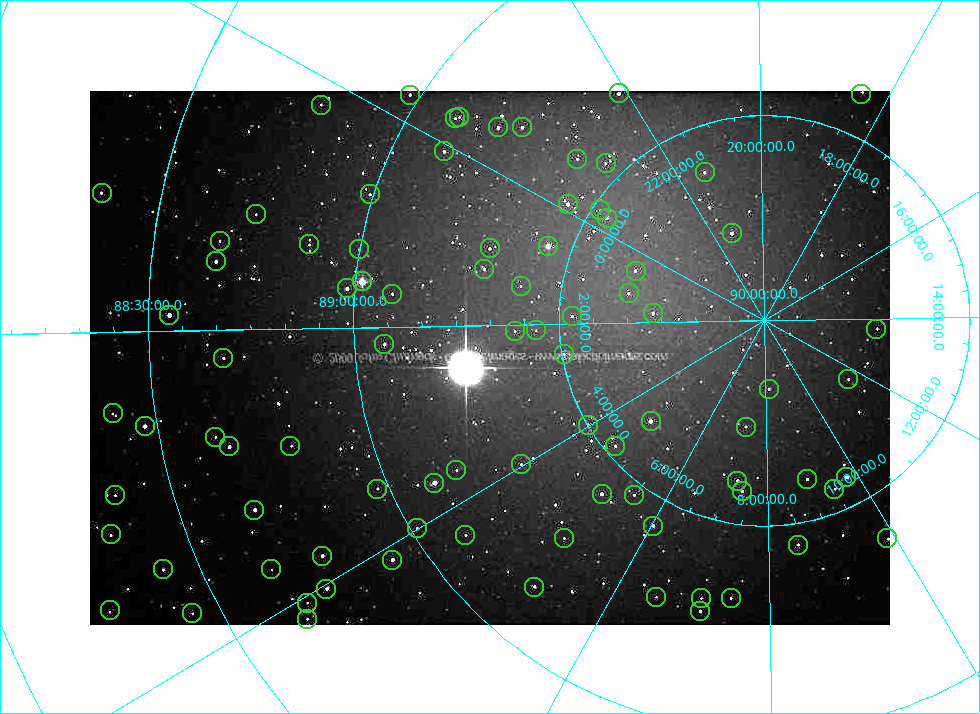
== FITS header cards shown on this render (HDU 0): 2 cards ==
NAXIS1  =                  800
NAXIS2  =                  534

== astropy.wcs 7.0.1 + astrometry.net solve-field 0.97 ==
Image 800 x 534 px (HDU 0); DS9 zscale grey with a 90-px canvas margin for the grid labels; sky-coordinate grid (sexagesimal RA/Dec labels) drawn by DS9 from the SOLVED WCS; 86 Tycho-2 reference stars matched to detected sources circled (green)
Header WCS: RA---TAN-SIP/DEC--TAN-SIP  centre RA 02:26:53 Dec +89:20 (36.72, +89.33 deg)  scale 8.77 arcsec/px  FOV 116.9' x 78.1'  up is -82 deg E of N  parity flipped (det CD > 0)
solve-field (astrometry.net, Tycho-2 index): VERIFIED the header's WCS against the Tycho-2 star catalogue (verified at 5 index scales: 12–86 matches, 0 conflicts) and refined it, rather than solving blind
Solved WCS: RA---TAN-SIP/DEC--TAN-SIP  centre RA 02:26:52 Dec +89:20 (36.72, +89.33 deg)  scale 8.76 arcsec/px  FOV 116.9' x 78.1'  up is -82 deg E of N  parity flipped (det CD > 0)
The solver's refit moves the header's centre by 0.19 arcsec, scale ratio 0.9996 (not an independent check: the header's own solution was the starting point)
Tycho-2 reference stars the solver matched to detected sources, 86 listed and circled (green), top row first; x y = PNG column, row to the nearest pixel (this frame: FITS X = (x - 90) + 1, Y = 534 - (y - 91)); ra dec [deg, ICRS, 3 dp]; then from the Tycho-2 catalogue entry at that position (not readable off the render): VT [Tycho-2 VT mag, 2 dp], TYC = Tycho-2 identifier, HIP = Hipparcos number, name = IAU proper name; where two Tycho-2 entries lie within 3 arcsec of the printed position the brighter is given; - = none
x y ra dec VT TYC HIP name
619 93 331.568 +89.344 9.38 4662-98-1 - -
861 94 275.843 +89.399 10.94 4660-247-1 - -
410 95 356.433 +88.977 10.64 4662-137-1 - -
321 105 2.995 +88.800 12.46 4627-25-1 - -
459 117 355.233 +89.107 11.57 4662-28-1 - -
455 118 355.741 +89.101 11.40 4662-118-1 - -
498 127 352.994 +89.200 10.72 4662-107-1 - -
522 127 350.364 +89.246 10.36 4662-120-1 - -
444 151 1.117 +89.118 10.41 4627-24-1 - -
577 159 348.066 +89.399 11.81 4662-122-1 - -
606 163 344.165 +89.457 12.07 4662-79-1 - -
705 172 320.852 +89.612 11.07 4661-22-1 - -
102 193 18.099 +88.359 11.49 4627-43-1 - -
370 194 11.209 +88.992 11.71 4627-72-1 - -
568 204 358.236 +89.445 9.52 4662-45-1 - -
600 210 355.100 +89.519 11.70 4662-44-1 - -
256 214 17.187 +88.735 11.22 4627-80-1 - -
607 218 355.808 +89.543 10.14 4662-135-1 - -
732 233 319.196 +89.774 9.69 4661-2-1 - -
220 241 20.674 +88.660 11.87 4627-100-1 - -
309 244 19.495 +88.876 11.74 4627-109-1 - -
548 246 9.931 +89.444 8.22 4627-49-1 3128 -
490 248 14.190 +89.309 11.36 4627-74-1 - -
359 249 19.000 +88.998 11.53 4627-46-1 - -
216 261 22.838 +88.657 9.18 4627-37-1 - -
484 269 18.559 +89.307 10.52 4627-75-1 - -
636 271 7.906 +89.665 10.51 4627-6-1 - -
362 281 23.461 +89.016 6.47 4627-259-1 7283 -
521 286 20.865 +89.402 11.76 4627-105-1 - -
347 288 24.587 +88.980 9.00 4627-86-1 - -
629 293 17.696 +89.664 11.87 4627-21-1 - -
392 294 24.867 +89.092 10.76 4627-125-1 - -
653 313 25.399 +89.729 11.04 4627-64-1 - -
169 315 28.449 +88.552 8.00 4627-1-1 8846 -
572 316 27.685 +89.533 12.30 4627-91-1 - -
876 329 204.511 +89.726 12.87 4645-2-1 - -
536 330 31.518 +89.444 11.89 4628-72-1 - -
515 331 31.476 +89.392 11.96 4628-239-1 - -
384 344 32.549 +89.073 9.84 4628-149-1 - -
564 354 38.519 +89.506 12.22 4628-39-1 - -
223 358 32.945 +88.680 10.72 4628-99-1 - -
848 379 173.806 +89.750 11.84 4644-6-1 - -
769 389 123.066 +89.832 11.30 4643-26-1 - -
113 413 37.113 +88.399 11.80 4628-73-1 - -
651 421 70.692 +89.630 9.34 4629-37-1 - -
588 425 59.681 +89.501 11.64 4628-48-1 - -
145 426 38.636 +88.471 8.17 4628-17-1 11980 -
746 427 109.310 +89.737 11.97 4630-19-1 - -
215 437 40.943 +88.634 10.89 4628-71-1 - -
229 446 42.246 +88.661 8.90 4628-20-1 - -
290 446 43.819 +88.807 12.14 4628-98-1 - -
615 446 69.250 +89.526 11.02 4629-45-1 - -
521 464 59.678 +89.312 11.93 4628-44-1 - -
456 470 55.017 +89.166 11.19 4628-70-1 - -
846 477 146.585 +89.569 9.07 4643-23-1 47953 -
807 479 134.079 +89.600 10.52 4643-53-1 - -
737 481 109.548 +89.604 10.58 4630-45-1 - -
434 483 55.225 +89.105 8.15 4628-68-1 17195 -
377 489 52.514 +88.973 12.50 4628-8-1 - -
834 489 141.498 +89.556 11.60 4643-20-1 - -
742 491 111.703 +89.581 11.40 4630-26-1 - -
602 494 75.971 +89.421 9.41 4629-33-1 - -
115 495 44.044 +88.365 11.50 4628-53-1 - -
634 495 82.420 +89.469 11.69 4629-103-1 - -
254 510 49.382 +88.676 8.64 4628-25-1 - -
653 526 90.669 +89.431 10.31 4630-104-1 - -
417 528 59.913 +89.014 11.16 4628-92-1 - -
111 534 47.115 +88.328 10.28 4628-18-1 - -
465 535 64.747 +89.104 12.09 4629-51-1 - -
564 538 76.444 +89.279 12.25 4629-86-1 - -
887 538 148.313 +89.391 11.01 4643-72-1 - -
798 545 127.497 +89.448 11.91 4643-54-1 - -
322 556 57.015 +88.780 9.32 4628-84-1 - -
392 560 61.773 +88.923 8.88 4629-92-1 - -
163 569 51.460 +88.417 10.46 4628-89-1 - -
271 569 55.782 +88.656 12.33 4628-57-1 - -
534 587 78.223 +89.143 10.55 4629-39-1 - -
326 589 60.479 +88.750 9.70 4629-3-1 - -
656 597 97.677 +89.277 12.47 4630-111-1 - -
701 598 106.186 +89.306 12.09 4630-41-1 - -
731 598 112.059 +89.319 11.56 4630-13-1 - -
307 603 60.671 +88.691 12.08 4629-116-1 - -
110 610 52.914 +88.260 10.58 4628-94-1 - -
700 611 106.505 +89.275 10.02 4630-2-1 - -
192 613 56.074 +88.437 11.02 4628-33-1 - -
307 619 62.118 +88.670 11.02 4629-100-1 - -